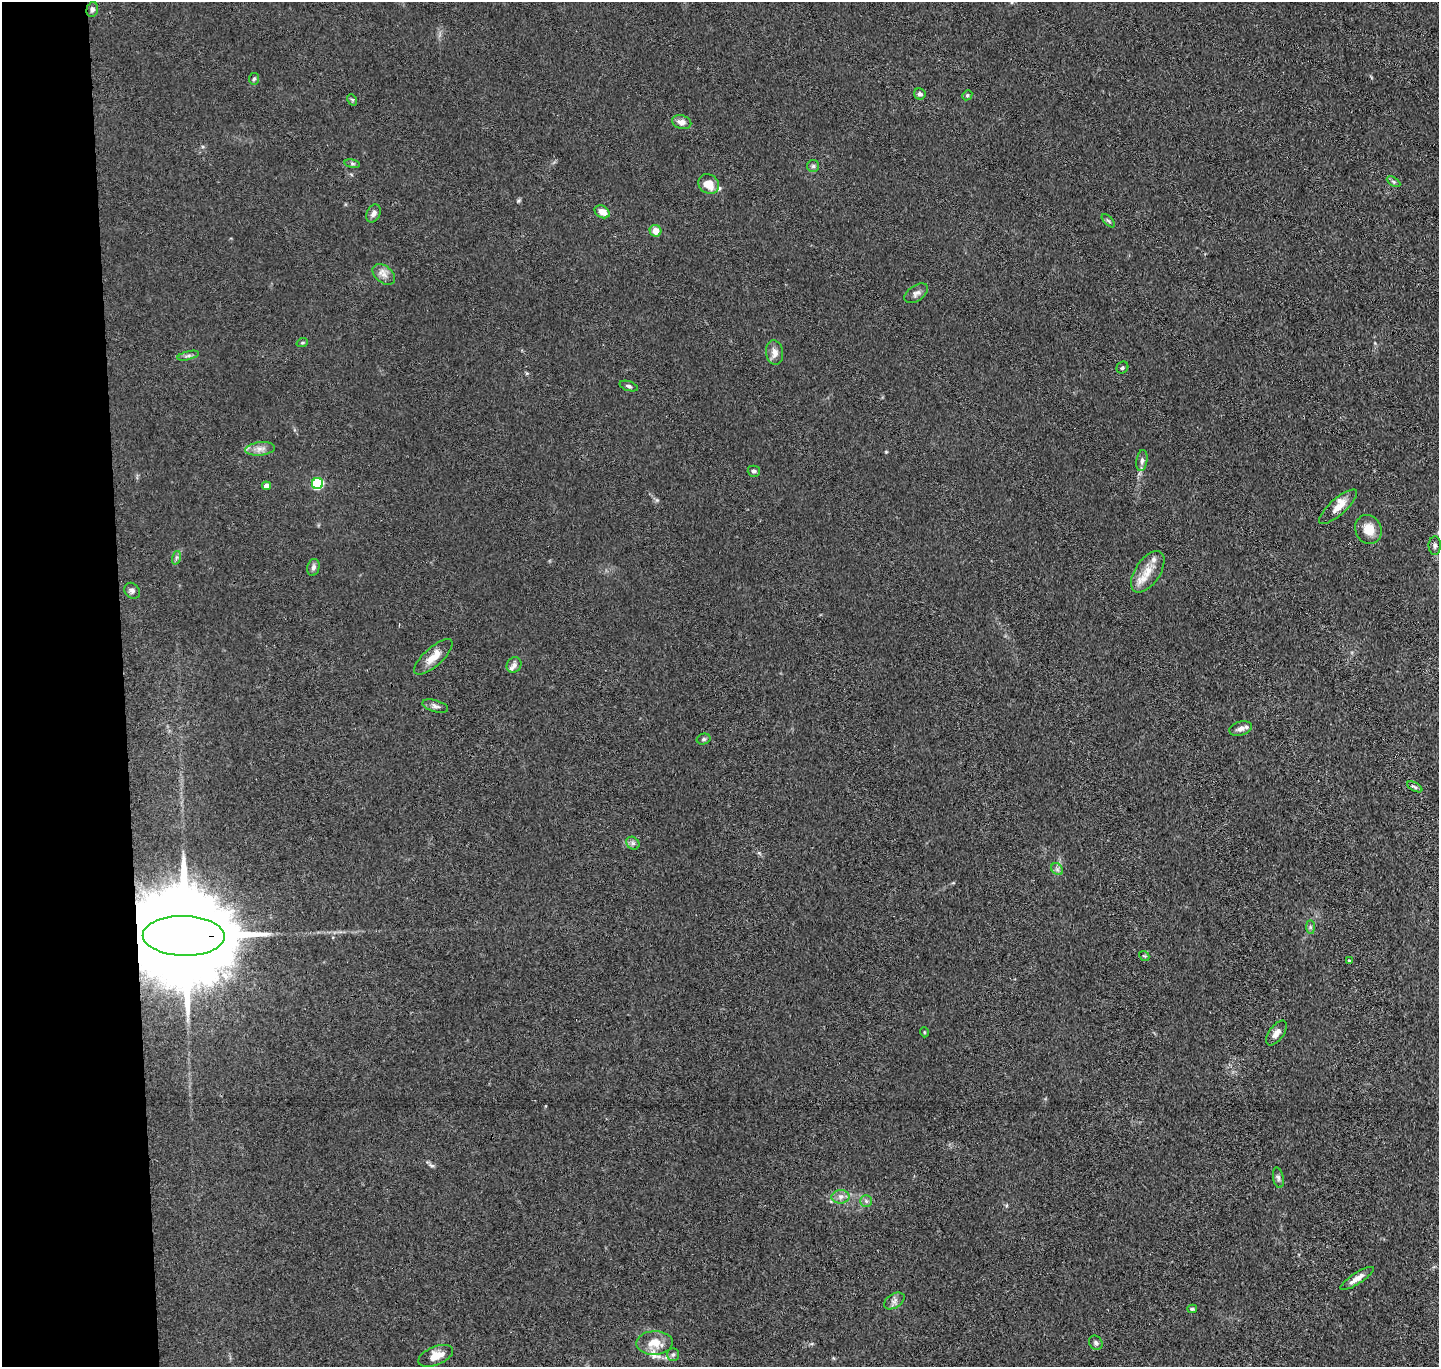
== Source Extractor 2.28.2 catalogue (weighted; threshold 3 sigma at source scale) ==
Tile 4 of 3 x 3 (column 1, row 2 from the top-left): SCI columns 57-1493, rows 1491-2855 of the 4423 x 4346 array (HDU 1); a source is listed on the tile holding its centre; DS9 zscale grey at full resolution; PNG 1441 x 1369 px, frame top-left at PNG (2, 2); each listed source drawn as its Kron ellipse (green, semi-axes under 4 px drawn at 4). Shown black and unused: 8% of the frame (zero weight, under 3 of 4 exposures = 5% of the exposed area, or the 3 px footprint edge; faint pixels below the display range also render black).
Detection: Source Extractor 2.28.2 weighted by HDU 2 'WHT'; one run over the whole footprint, this tile lists its part. Background 0.0905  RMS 0.0073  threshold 0.0327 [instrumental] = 3 sigma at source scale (4.5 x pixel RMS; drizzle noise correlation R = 1.50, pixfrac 1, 0.05/0.05 arcsec/px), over >= 5 px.
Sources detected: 61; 4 inside a brighter listed object's ellipse — not listed separately; the other 57 listed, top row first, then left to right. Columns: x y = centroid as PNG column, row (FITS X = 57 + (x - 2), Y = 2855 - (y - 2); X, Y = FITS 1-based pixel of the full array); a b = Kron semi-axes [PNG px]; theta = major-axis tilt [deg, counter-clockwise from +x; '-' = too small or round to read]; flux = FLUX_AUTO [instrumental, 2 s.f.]
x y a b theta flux
92 9 7 5 74 2.1
254 79 6 5 - 1.2
920 94 6 5 - 1.9
967 95 5 4 - 0.96
352 100 6 4 -60 1
682 122 10 6 -16 4.5
352 164 8 4 -9 1.3
813 166 6 6 - 1.5
1394 182 7 4 -31 1.3
709 184 11 9 -38 11
602 212 8 6 -29 7.3
373 213 9 6 62 3.2
1108 221 8 3 -45 1.1
656 231 6 5 - 6.9
384 274 13 8 -39 4.8
916 293 13 7 35 3.2
302 343 6 3 18 0.87
775 353 12 8 -83 5.1
188 356 11 3 15 1.8
1122 368 6 5 - 1.2
629 386 9 4 -18 1.6
260 449 15 6 7 4.8
1142 460 11 5 81 2.3
754 471 6 5 - 1.9
318 483 6 5 - 60
266 486 4 4 - 5.1
1338 507 24 8 41 8.5
1368 529 15 13 -66 10
1435 545 9 6 89 2.1
176 558 7 4 72 1.5
313 567 8 6 75 2.3
1148 572 23 12 56 12
132 591 9 7 -48 2.3
433 657 24 9 42 10
514 665 8 7 - 2.7
435 706 13 6 -17 2.6
1241 729 11 7 17 3.8
704 739 7 5 15 1.4
1415 787 8 3 -28 1.2
633 843 7 6 - 1.9
1057 869 7 5 -45 1.7
1310 927 7 4 -89 1.3
184 936 41 20 -1 27000
1144 956 5 4 - 0.91
1349 961 3 3 - 0.83
924 1032 5 3 - 0.6
1276 1033 14 7 54 4.8
1278 1178 10 5 -78 1.9
841 1197 9 6 2 3.3
866 1201 5 5 - 1.5
1357 1278 19 5 33 5.5
894 1301 11 7 33 3.2
1192 1309 5 4 - 1
655 1343 18 12 2 11
1096 1343 7 6 - 1.9
673 1355 6 5 - 1.5
436 1356 18 9 22 9.5
Overlapping masked pixels (flux is a lower limit): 1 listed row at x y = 184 936